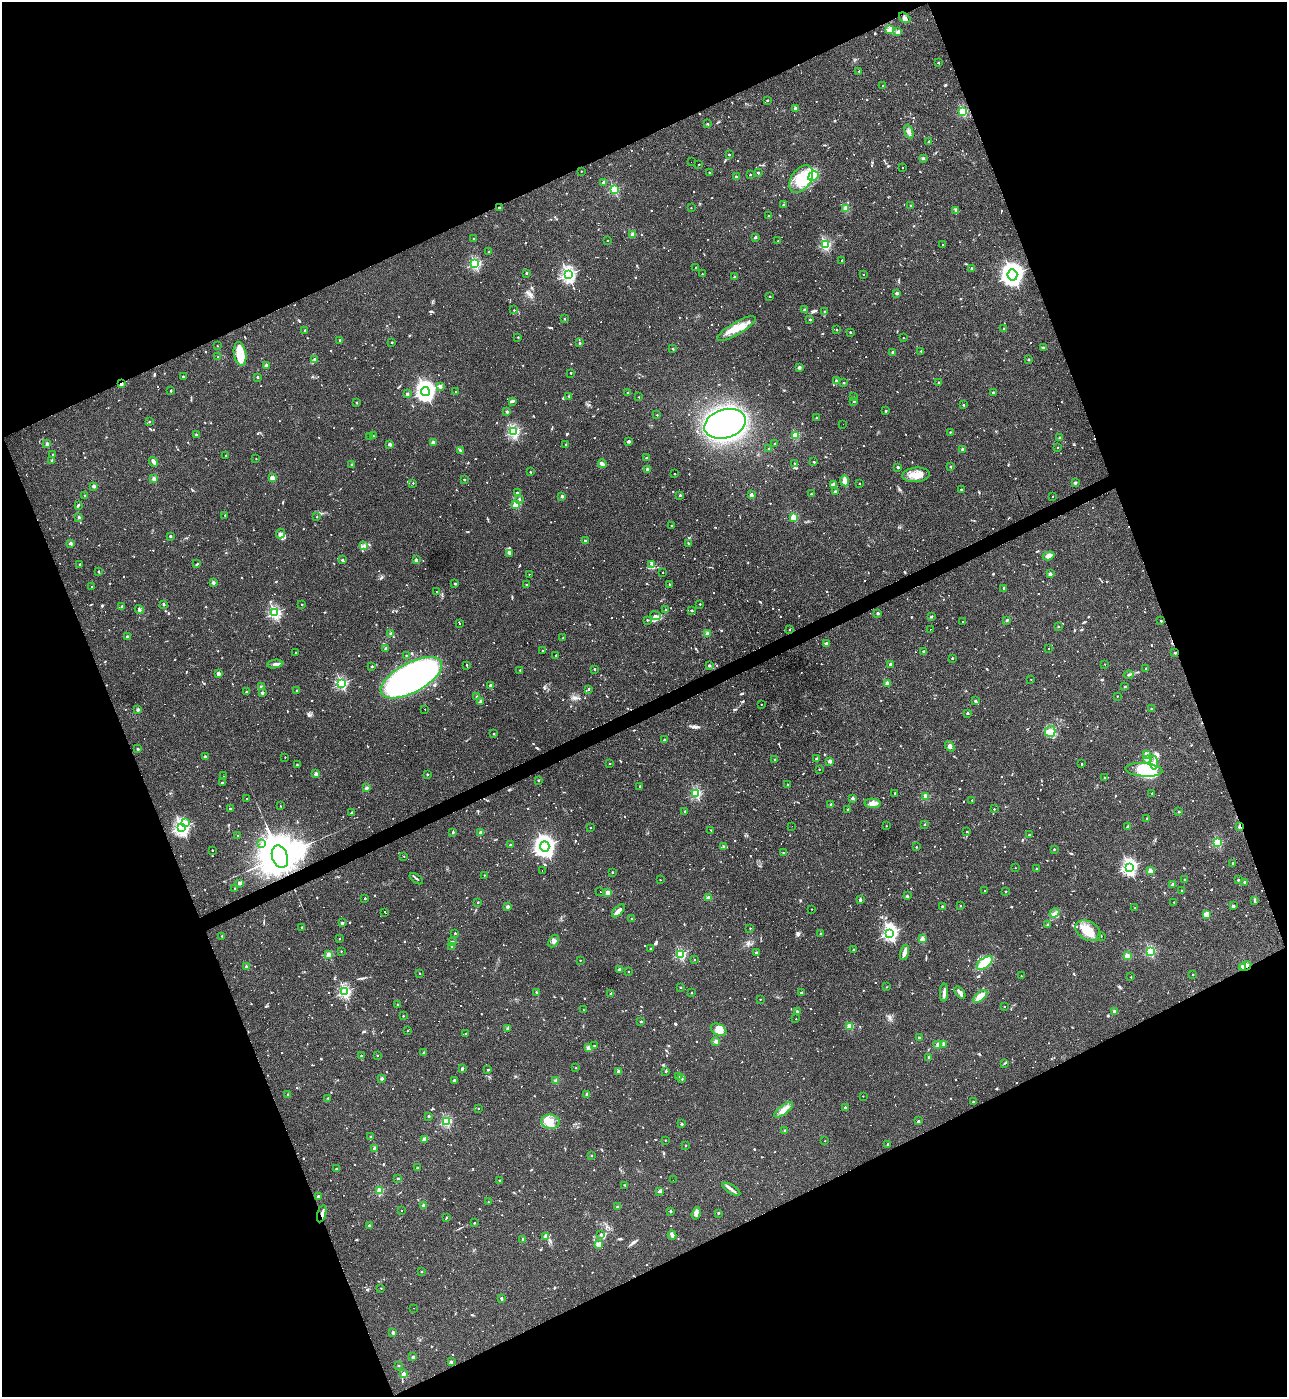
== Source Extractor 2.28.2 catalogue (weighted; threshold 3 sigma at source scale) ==
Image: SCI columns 149-5287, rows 1-5579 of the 5565 x 5579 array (HDU 1 of 3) = the unmasked area's bounding box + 8 px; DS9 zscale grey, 4 x 4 block average (1 PNG px = mean of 4 x 4 image px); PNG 1289 x 1399 px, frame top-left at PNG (2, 2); each listed source drawn as its Kron ellipse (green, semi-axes under 4 px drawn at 4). Shown black and unused: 43% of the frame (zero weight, under 3 of 4 exposures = <1% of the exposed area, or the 3 px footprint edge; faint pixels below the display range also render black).
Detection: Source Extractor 2.28.2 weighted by HDU 2 'WHT'. Background 0.0277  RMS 0.0045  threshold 0.0203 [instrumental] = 3 sigma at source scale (4.5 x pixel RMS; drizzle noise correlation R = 1.50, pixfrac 1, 0.05/0.05 arcsec/px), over >= 5 px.
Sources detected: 1698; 17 too faint to see at this stretch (4 x 4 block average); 6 inside a brighter object's white glare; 166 cosmic-ray / hot-pixel residue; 2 long thin detections or spike segments (spike, bleed or trail) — neither listed nor drawn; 14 coinciding with a brighter row at this scale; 41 inside a brighter listed object's ellipse — not listed separately; of the other 1452, all 500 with FLUX_AUTO >= 3.39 (the completeness limit of this list) listed and drawn (952 fainter detections not listed), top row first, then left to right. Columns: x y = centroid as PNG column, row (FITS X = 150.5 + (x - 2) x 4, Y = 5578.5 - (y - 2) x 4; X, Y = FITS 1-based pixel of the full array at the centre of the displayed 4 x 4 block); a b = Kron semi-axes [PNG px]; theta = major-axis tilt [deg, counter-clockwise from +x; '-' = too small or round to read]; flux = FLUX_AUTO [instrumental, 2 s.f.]
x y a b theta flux
905 18 6 4 -39 9.6
889 29 4 3 - 6
898 32 2 2 - 51
938 63 2 2 - 11
859 71 2 2 - 8.3
883 86 2 2 - 3.9
767 100 2 2 - 9.8
795 108 2 2 - 27
963 111 2 2 - 240
707 124 2 2 - 9.1
909 132 7 4 -69 9.5
929 141 2 2 - 8.5
729 155 2 2 - 9.2
923 158 3 3 - 4.2
691 162 2 2 - 8
699 164 2 2 - 3.4
902 167 2 2 - 120
581 171 2 2 - 3.6
709 173 2 2 - 4
758 173 2 2 - 12
750 175 2 2 - 9.5
813 176 5 3 - 9.6
736 177 2 2 - 28
801 179 15 9 55 63
603 182 2 2 - 26
614 189 2 2 - 230
783 205 2 2 - 13
910 205 2 2 - 3.8
499 207 2 2 - 12
691 208 2 2 - 3.6
846 209 2 2 - 96
956 210 4 2 - 5.8
769 215 2 2 - 4.2
633 235 2 2 - 64
755 237 2 2 - 22
473 238 2 2 - 3.9
607 240 2 2 - 4.2
778 241 2 2 - 3.7
943 244 2 2 - 52
825 245 2 2 - 350
489 252 2 2 - 7.2
842 260 2 2 - 8.3
475 264 2 2 - 360
696 267 2 2 - 11
971 268 2 2 - 6.3
526 273 2 2 - 10
702 274 2 2 - 3.6
864 274 2 2 - 3.5
568 275 2 2 - 710
1012 275 5 5 - 1600
734 277 2 2 - 13
897 293 2 2 - 30
770 296 2 2 - 9.5
514 310 2 2 - 4.7
805 310 2 2 - 23
824 312 2 2 - 8.6
564 319 2 2 - 7.6
810 320 2 2 - 11
1004 328 2 2 - 6.4
736 329 22 6 31 46
305 330 2 2 - 16
837 330 2 2 - 6.5
850 332 2 2 - 8.8
518 337 2 2 - 6.1
903 338 2 2 - 4.5
340 341 2 2 - 20
392 342 2 2 - 7.3
580 343 2 2 - 13
217 346 2 2 - 4.2
1044 347 3 2 - 4.4
673 349 2 2 - 11
921 351 2 2 - 9.1
892 352 2 2 - 10
240 354 12 6 -80 61
218 357 2 2 - 8.8
314 359 2 2 - 14
1029 360 2 2 - 15
266 365 2 2 - 39
799 367 2 2 - 24
571 373 2 2 - 9.1
183 376 2 2 - 9.9
257 377 2 2 - 11
836 380 2 2 - 16
844 383 2 2 - 11
938 383 2 2 - 6
121 384 2 2 - 45
440 387 2 2 - 33
171 391 2 2 - 9
425 391 4 4 - 1200
456 392 2 2 - 8
993 392 2 2 - 14
627 393 2 2 - 7
407 394 2 2 - 22
569 396 2 2 - 6.5
639 397 2 2 - 4.6
853 397 2 2 - 3.9
513 401 3 2 - 4.5
854 401 2 2 - 15
357 403 2 2 - 7.9
964 405 2 2 - 11
886 411 2 2 - 11
507 412 2 2 - 22
657 415 2 2 - 5.1
816 417 2 2 - 5.4
149 422 2 2 - 11
725 424 21 14 17 980
843 424 2 2 - 6.7
513 432 2 2 - 400
950 432 2 2 - 4.9
196 435 3 2 - 3.9
373 436 2 2 - 7.2
795 436 2 2 - 140
370 437 2 2 - 3.6
1060 438 2 2 - 19
433 442 2 2 - 43
628 442 4 2 - 3.8
47 444 2 2 - 36
390 444 2 2 - 38
566 444 2 2 - 8.5
775 444 2 2 - 6.7
1058 447 2 2 - 3.6
769 448 2 2 - 11
963 449 2 2 - 24
461 451 3 2 - 5
53 454 2 2 - 6.3
226 455 2 2 - 5.1
646 458 2 2 - 11
256 459 2 2 - 3.6
52 460 2 2 - 23
154 462 5 2 - 15
814 462 2 2 - 12
795 463 2 2 - 6.3
602 464 4 2 - 11
352 465 2 2 - 18
898 467 2 2 - 19
951 467 2 2 - 9.9
647 470 2 2 - 29
530 472 2 2 - 5.7
674 474 2 2 - 3.4
916 475 14 7 5 33
272 478 2 2 - 82
154 479 2 2 - 55
464 479 2 2 - 8.9
845 481 5 3 - 25
413 483 2 2 - 6.5
859 483 2 2 - 4
1075 483 3 2 - 4.5
833 484 4 2 - 10
94 486 2 2 - 39
961 489 2 2 - 8.2
835 492 2 2 - 21
517 493 2 2 - 11
811 494 2 2 - 7.6
85 495 2 2 - 10
680 495 2 2 - 13
751 495 2 2 - 36
562 496 2 2 - 24
1053 496 2 2 - 3.5
519 499 2 2 - 8.2
516 504 2 2 - 160
78 505 4 2 - 3.6
225 515 2 2 - 5.1
79 517 2 2 - 18
317 517 2 2 - 4.2
794 517 2 2 - 130
671 525 2 2 - 3.9
281 534 5 3 - 5.8
170 536 2 2 - 16
585 541 2 2 - 17
70 543 2 2 - 29
688 543 2 2 - 7.7
364 545 3 2 - 3.4
509 553 4 3 - 4.7
1049 556 6 2 17 28
342 560 2 2 - 15
416 560 2 2 - 34
80 564 2 2 - 11
197 564 3 2 - 3.6
652 564 3 2 - 3.9
98 572 2 2 - 4.6
663 572 2 2 - 150
529 574 2 2 - 3.4
1050 574 2 2 - 34
213 583 2 2 - 35
455 584 2 2 - 13
527 584 2 2 - 6.8
669 584 2 2 - 7.2
91 587 2 2 - 5
1004 588 2 2 - 12
436 592 2 2 - 3.6
164 604 3 2 - 5
302 604 2 2 - 4.9
700 604 2 2 - 4
122 606 2 2 - 13
139 610 4 2 - 4.2
666 610 2 2 - 7.2
692 610 2 2 - 7.8
275 613 2 2 - 480
878 613 2 2 - 16
655 616 6 4 -22 10
931 617 2 2 - 4.3
647 620 2 2 - 4.7
1007 620 3 2 - 4.2
962 621 2 2 - 39
1161 621 2 2 - 8.6
459 623 2 2 - 95
1058 627 2 2 - 9.9
790 629 2 2 - 4.8
930 630 2 2 - 11
391 634 2 2 - 42
707 634 2 2 - 50
127 637 2 2 - 17
563 638 2 2 - 7.1
826 643 3 2 - 4.2
386 648 2 2 - 16
1049 648 2 2 - 3.9
542 650 2 2 - 3.4
923 651 2 2 - 13
296 652 2 2 - 4.2
1175 653 2 2 - 9.7
406 655 2 2 - 4.4
556 655 2 2 - 6.1
952 658 2 2 - 12
275 664 8 3 10 6.6
890 664 2 2 - 21
1105 664 2 2 - 3.4
467 665 3 2 - 150
709 665 3 2 - 4.5
372 666 2 2 - 13
1146 668 2 2 - 8.1
594 669 2 2 - 6.1
520 670 2 2 - 7.5
218 673 4 3 - 5.1
1129 675 5 2 - 4
411 678 34 15 28 860
1031 680 2 2 - 3.8
887 683 2 2 - 42
341 684 2 2 - 420
490 685 2 2 - 28
261 687 2 2 - 37
1125 687 2 2 - 8.2
589 689 2 2 - 8.3
297 691 2 2 - 13
247 692 2 2 - 8.8
262 693 2 2 - 22
1117 696 2 2 - 3.8
477 697 2 2 - 24
481 701 2 2 - 34
975 701 2 2 - 20
761 704 2 2 - 4.8
138 709 2 2 - 35
425 709 2 2 - 40
1151 709 2 2 - 9.3
967 713 2 2 - 18
1050 731 6 5 - 15
494 734 2 2 - 8.1
664 740 2 2 - 10
950 746 6 3 -53 7.7
138 749 2 2 - 14
1146 754 2 2 - 44
205 757 2 2 - 22
285 757 2 2 - 3.6
816 758 2 2 - 12
1147 759 2 2 - 7.2
775 760 2 2 - 6.6
830 761 2 2 - 43
610 763 2 2 - 7.1
1154 763 7 3 -83 9.1
1082 764 2 2 - 9.7
297 765 2 2 - 12
819 769 2 2 - 5.2
1144 770 18 6 -4 240
316 774 2 2 - 45
427 774 2 2 - 8.4
223 776 2 2 - 3.5
1104 778 2 2 - 4.7
538 780 2 2 - 7.1
222 782 2 2 - 8.5
788 785 2 2 - 7.6
640 786 2 2 - 9.7
366 788 2 2 - 34
696 793 2 2 - 300
895 793 2 2 - 7
1152 793 2 2 - 5.5
926 797 2 2 - 110
853 798 2 2 - 25
247 799 2 2 - 5.5
972 800 2 2 - 6.7
873 803 8 4 -3 17
831 804 2 2 - 13
281 806 2 2 - 4.3
230 809 2 2 - 9
848 809 2 2 - 5.8
994 809 2 2 - 6.8
685 811 2 2 - 13
1179 812 2 2 - 11
352 813 2 2 - 21
1147 818 2 2 - 4.2
185 822 3 2 - 3.8
925 824 2 2 - 8.9
792 826 2 2 - 11
886 826 2 2 - 3.4
1240 826 2 2 - 14
182 827 3 3 - 750
1128 827 2 2 - 27
590 828 2 2 - 3.4
711 830 2 2 - 3.7
967 831 2 2 - 5.4
453 832 2 2 - 12
481 832 2 2 - 32
238 835 2 2 - 5.1
1029 835 2 2 - 6.5
1217 842 2 2 - 250
262 844 2 2 - 5.8
510 845 2 2 - 18
545 846 5 4 - 1400
724 847 2 2 - 20
916 847 2 2 - 4.4
1054 849 2 2 - 7.5
212 850 2 2 - 4.8
784 853 2 2 - 11
404 856 2 2 - 3.9
280 857 11 7 -70 14000
1233 863 2 2 - 10
1129 867 3 2 - 830
1015 868 2 2 - 4.1
1036 868 2 2 - 5.2
542 871 2 2 - 14
1150 871 2 2 - 67
612 872 2 2 - 8.5
484 875 2 2 - 4.2
416 879 7 2 -37 3.5
1185 879 2 2 - 8.6
660 880 2 2 - 4
1238 880 2 2 - 11
1244 882 2 2 - 14
239 883 2 2 - 34
1173 884 2 2 - 22
235 888 2 2 - 8.2
600 891 2 2 - 51
985 891 2 2 - 6.8
1006 891 2 2 - 10
1182 891 2 2 - 12
608 892 2 2 - 56
907 896 2 2 - 15
365 898 2 2 - 8.4
708 898 2 2 - 44
860 900 2 2 - 22
1255 901 3 2 - 3.6
478 902 2 2 - 5.5
1174 902 2 2 - 4.6
942 906 2 2 - 9.1
960 906 2 2 - 7.5
1233 906 2 2 - 22
508 907 2 2 - 29
1135 908 2 2 - 3.6
812 909 2 2 - 3.6
618 911 8 3 45 13
385 912 3 2 - 85
1054 913 5 2 - 6.2
1207 914 2 2 - 98
632 919 2 2 - 5.7
342 923 2 2 - 24
1048 925 2 2 - 20
302 927 2 2 - 6.8
750 928 2 2 - 3.5
1088 931 13 9 -30 53
455 933 2 2 - 7.1
890 933 3 3 - 640
821 934 2 2 - 16
222 936 2 2 - 9
1101 936 2 2 - 5
339 939 2 2 - 3.5
922 939 2 2 - 48
554 941 7 4 57 9.1
452 942 2 2 - 23
452 946 2 2 - 10
651 949 2 2 - 15
853 950 2 2 - 9.3
341 951 2 2 - 3.9
1150 951 2 2 - 270
756 952 2 2 - 15
904 952 8 3 75 13
681 954 2 2 - 320
329 955 2 2 - 89
1127 956 2 2 - 110
694 960 2 2 - 4.4
580 961 2 2 - 3.6
985 963 9 5 35 59
1246 966 6 2 30 11
247 967 2 2 - 26
1242 967 2 2 - 59
619 970 2 2 - 45
628 972 2 2 - 4.1
420 973 2 2 - 4
1193 975 2 2 - 6.6
1021 976 2 2 - 4.1
1131 977 2 2 - 5
681 987 2 2 - 11
886 987 2 2 - 4.1
345 992 2 2 - 450
537 992 2 2 - 4.1
944 992 9 3 88 10
960 992 7 2 -51 12
611 993 2 2 - 16
692 993 2 2 - 4.9
801 993 2 2 - 21
980 996 8 4 41 38
760 999 2 2 - 3.8
398 1005 2 2 - 17
1004 1006 2 2 - 3.7
583 1010 2 2 - 3.5
797 1011 2 2 - 11
1115 1012 2 2 - 36
403 1016 2 2 - 5.2
796 1019 2 2 - 3.5
641 1021 2 2 - 13
850 1026 2 2 - 110
507 1029 3 2 - 5.5
719 1030 8 5 -28 18
407 1031 2 2 - 3.9
466 1033 2 2 - 7.3
919 1038 2 2 - 14
716 1041 2 2 - 46
944 1044 2 2 - 29
938 1045 2 2 - 48
594 1046 2 2 - 5.7
588 1048 2 2 - 7.8
424 1053 3 3 - 3.4
377 1055 2 2 - 6.6
361 1056 2 2 - 5.8
929 1057 2 2 - 18
1004 1063 3 2 - 3.7
576 1068 2 2 - 3.8
462 1069 4 3 - 4.2
488 1070 2 2 - 10
618 1071 2 2 - 28
666 1071 2 2 - 3.5
679 1076 2 2 - 16
382 1078 2 2 - 27
682 1079 2 2 - 15
454 1080 2 2 - 20
556 1081 2 2 - 48
288 1094 2 2 - 7.4
587 1094 2 2 - 29
863 1096 2 2 - 3.5
328 1098 2 2 - 3.4
973 1102 2 2 - 9.4
845 1108 2 2 - 17
478 1109 2 2 - 3.4
784 1110 11 4 38 18
429 1116 2 2 - 15
446 1121 2 2 - 290
919 1121 2 2 - 12
550 1122 9 7 -8 26
682 1124 2 2 - 11
785 1131 2 2 - 16
371 1137 2 2 - 12
425 1139 4 3 - 4.8
665 1140 2 2 - 4.7
825 1141 2 2 - 3.9
888 1144 2 2 - 13
686 1145 2 2 - 6.8
374 1149 2 2 - 29
592 1156 2 2 - 7.2
417 1168 2 2 - 14
337 1169 3 2 - 4.3
398 1178 2 2 - 7.9
499 1180 2 2 - 8.5
673 1180 2 2 - 63
625 1185 3 2 - 3.4
731 1189 10 2 -31 9.9
379 1191 2 2 - 140
660 1191 2 2 - 27
318 1196 2 2 - 21
488 1202 2 2 - 4.4
424 1205 2 2 - 45
617 1207 2 2 - 19
401 1210 2 2 - 3.7
671 1211 2 2 - 17
696 1213 6 3 72 9
718 1213 2 2 - 9.3
322 1214 9 2 74 12
446 1217 2 2 - 4.3
474 1223 2 2 - 6.3
369 1225 2 2 - 16
601 1235 2 2 - 22
672 1235 4 4 - 8.1
545 1236 2 2 - 27
523 1239 2 2 - 22
598 1245 3 2 - 4.3
422 1272 2 2 - 7.4
381 1288 2 2 - 4.4
501 1299 4 2 - 4.3
413 1308 2 2 - 3.9
393 1332 2 2 - 31
413 1357 2 2 - 25
451 1362 2 2 - 17
398 1366 2 2 - 9.7
403 1374 2 2 - 42
Overlapping masked pixels (flux is a lower limit): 7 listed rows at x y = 499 207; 121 384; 1240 826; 280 857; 1246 966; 1242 967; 322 1214
Diffuse or blended objects may show on this block-average render without a row.